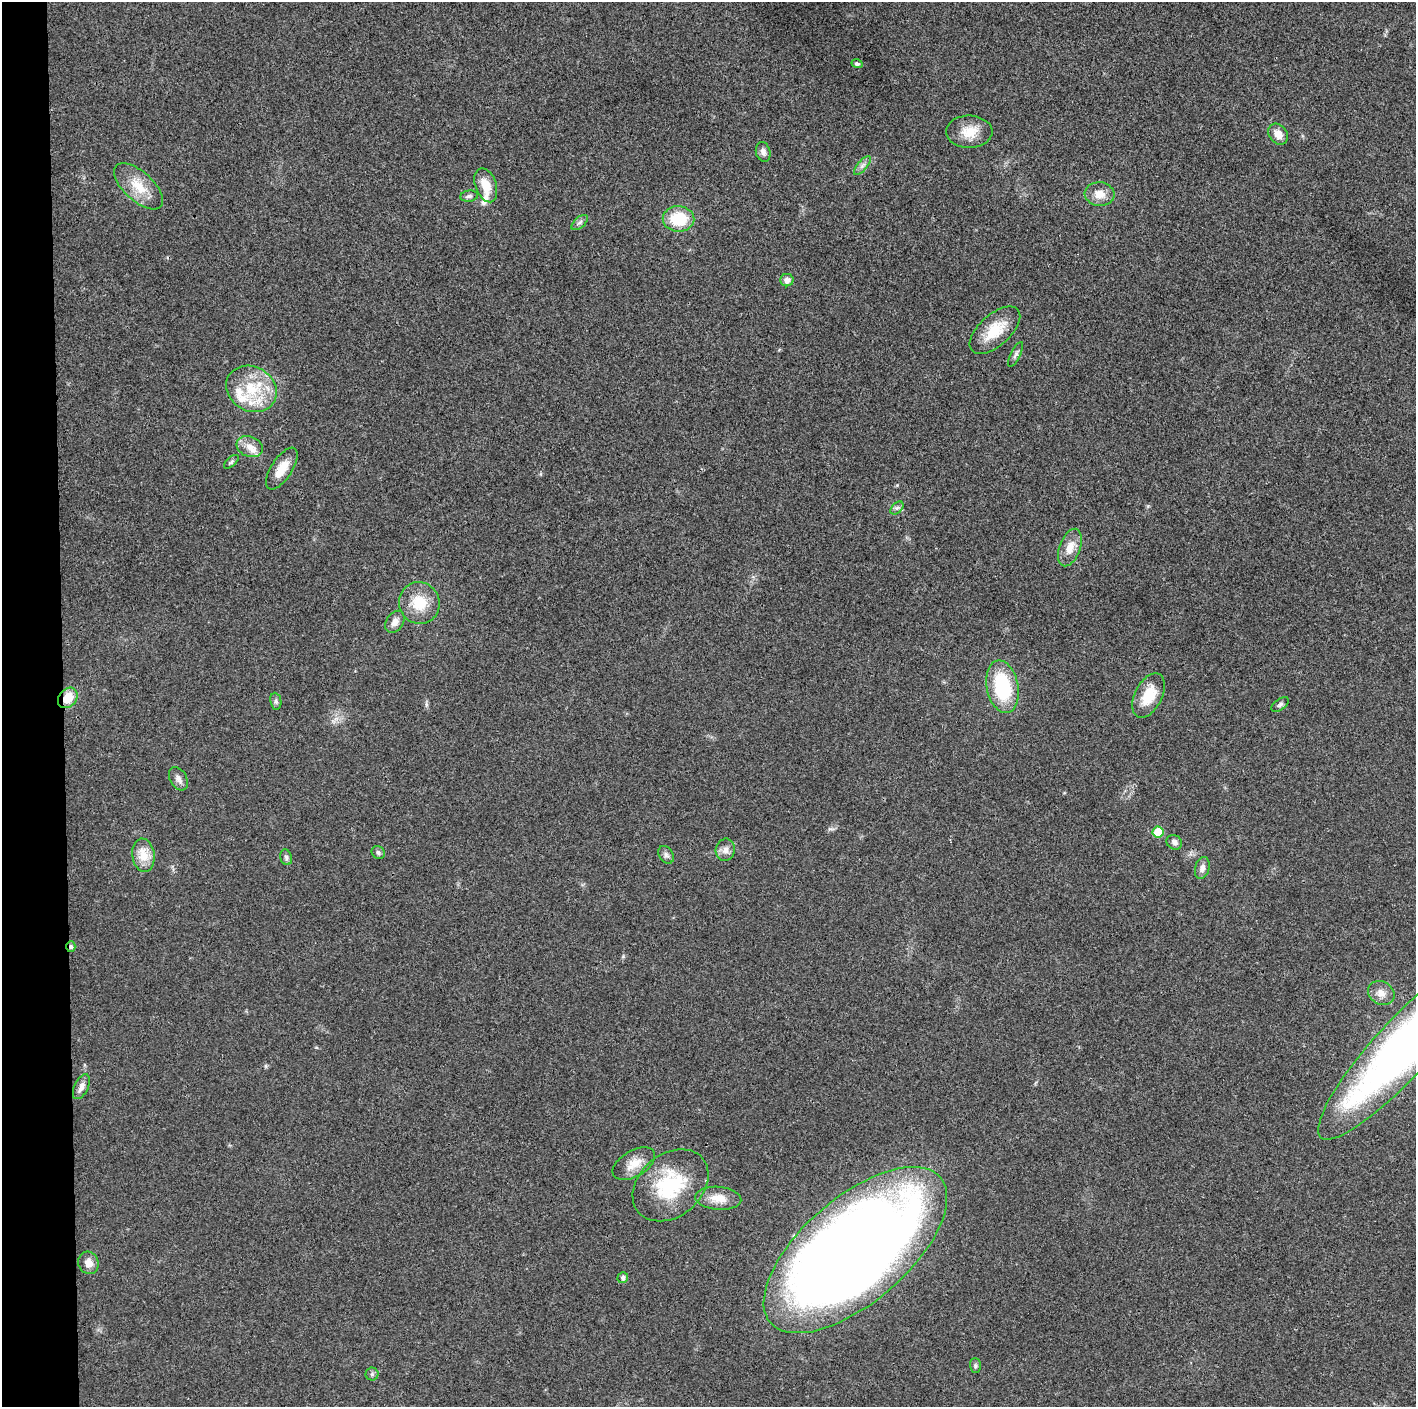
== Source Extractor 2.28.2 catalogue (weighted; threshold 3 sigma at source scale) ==
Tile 4 of 3 x 3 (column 1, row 2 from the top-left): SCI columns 1-1414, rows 1412-2816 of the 4243 x 4225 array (HDU 1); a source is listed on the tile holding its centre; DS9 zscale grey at full resolution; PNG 1418 x 1409 px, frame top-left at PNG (2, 2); each listed source drawn as its Kron ellipse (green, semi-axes under 4 px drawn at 4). Shown black and unused: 4% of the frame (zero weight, under 3 of 4 exposures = <1% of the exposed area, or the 3 px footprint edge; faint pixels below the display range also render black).
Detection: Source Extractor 2.28.2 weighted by HDU 2 'WHT'; one run over the whole footprint, this tile lists its part. Background 0.0192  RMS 0.0039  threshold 0.0176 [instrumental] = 3 sigma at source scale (4.5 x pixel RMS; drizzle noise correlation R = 1.50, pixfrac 1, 0.05/0.05 arcsec/px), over >= 5 px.
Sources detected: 52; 4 inside a brighter listed object's ellipse — not listed separately; the other 48 listed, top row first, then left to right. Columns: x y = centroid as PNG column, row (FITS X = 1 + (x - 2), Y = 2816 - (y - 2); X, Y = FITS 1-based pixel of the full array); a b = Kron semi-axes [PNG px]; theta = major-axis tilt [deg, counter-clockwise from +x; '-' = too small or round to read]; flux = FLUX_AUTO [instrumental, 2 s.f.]
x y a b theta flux
857 64 5 4 - 0.9
969 132 23 16 0 7.6
1278 134 11 9 -51 3.9
763 152 10 7 -76 1.7
862 166 12 5 50 1.5
486 185 17 10 -70 6.5
138 186 30 14 -42 9.3
1100 194 15 12 -7 4.7
469 196 9 5 7 1.1
678 219 16 12 -1 15
580 222 10 5 41 1.2
787 280 6 6 - 2.1
995 330 31 15 42 11
1016 354 13 5 63 1.2
251 389 26 22 -30 16
250 447 13 10 -19 3.8
231 462 9 4 42 0.84
282 469 24 10 57 6.6
897 508 8 5 43 0.94
1070 548 19 10 70 5
419 603 21 20 - 11
395 622 12 8 57 2.7
1002 687 26 15 -79 29
1149 695 24 13 63 10
68 698 11 8 50 6.8
276 701 8 5 -81 1
1280 704 10 5 37 0.98
178 779 12 8 -60 1.9
1158 832 5 5 - 9.9
1174 842 8 7 - 1.6
725 850 11 9 79 2.5
378 853 7 6 - 0.94
143 855 17 11 -82 6.9
666 855 9 6 -57 1.3
286 857 8 5 -73 0.93
1202 868 11 7 74 2.1
71 947 5 4 - 0.92
1381 993 14 11 -32 3.5
1402 1049 120 28 47 220
81 1087 13 7 64 2.5
634 1164 23 13 31 6.3
671 1185 42 31 40 30
718 1198 23 11 -4 6.3
855 1250 112 52 41 690
88 1263 11 10 - 3.2
623 1278 5 5 - 1.3
975 1366 7 5 -88 0.77
372 1374 6 6 - 0.89
Overlapping masked pixels (flux is a lower limit): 2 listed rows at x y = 68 698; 71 947
Isophote crosses this tile's border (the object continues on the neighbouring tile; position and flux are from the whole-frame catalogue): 1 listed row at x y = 1402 1049